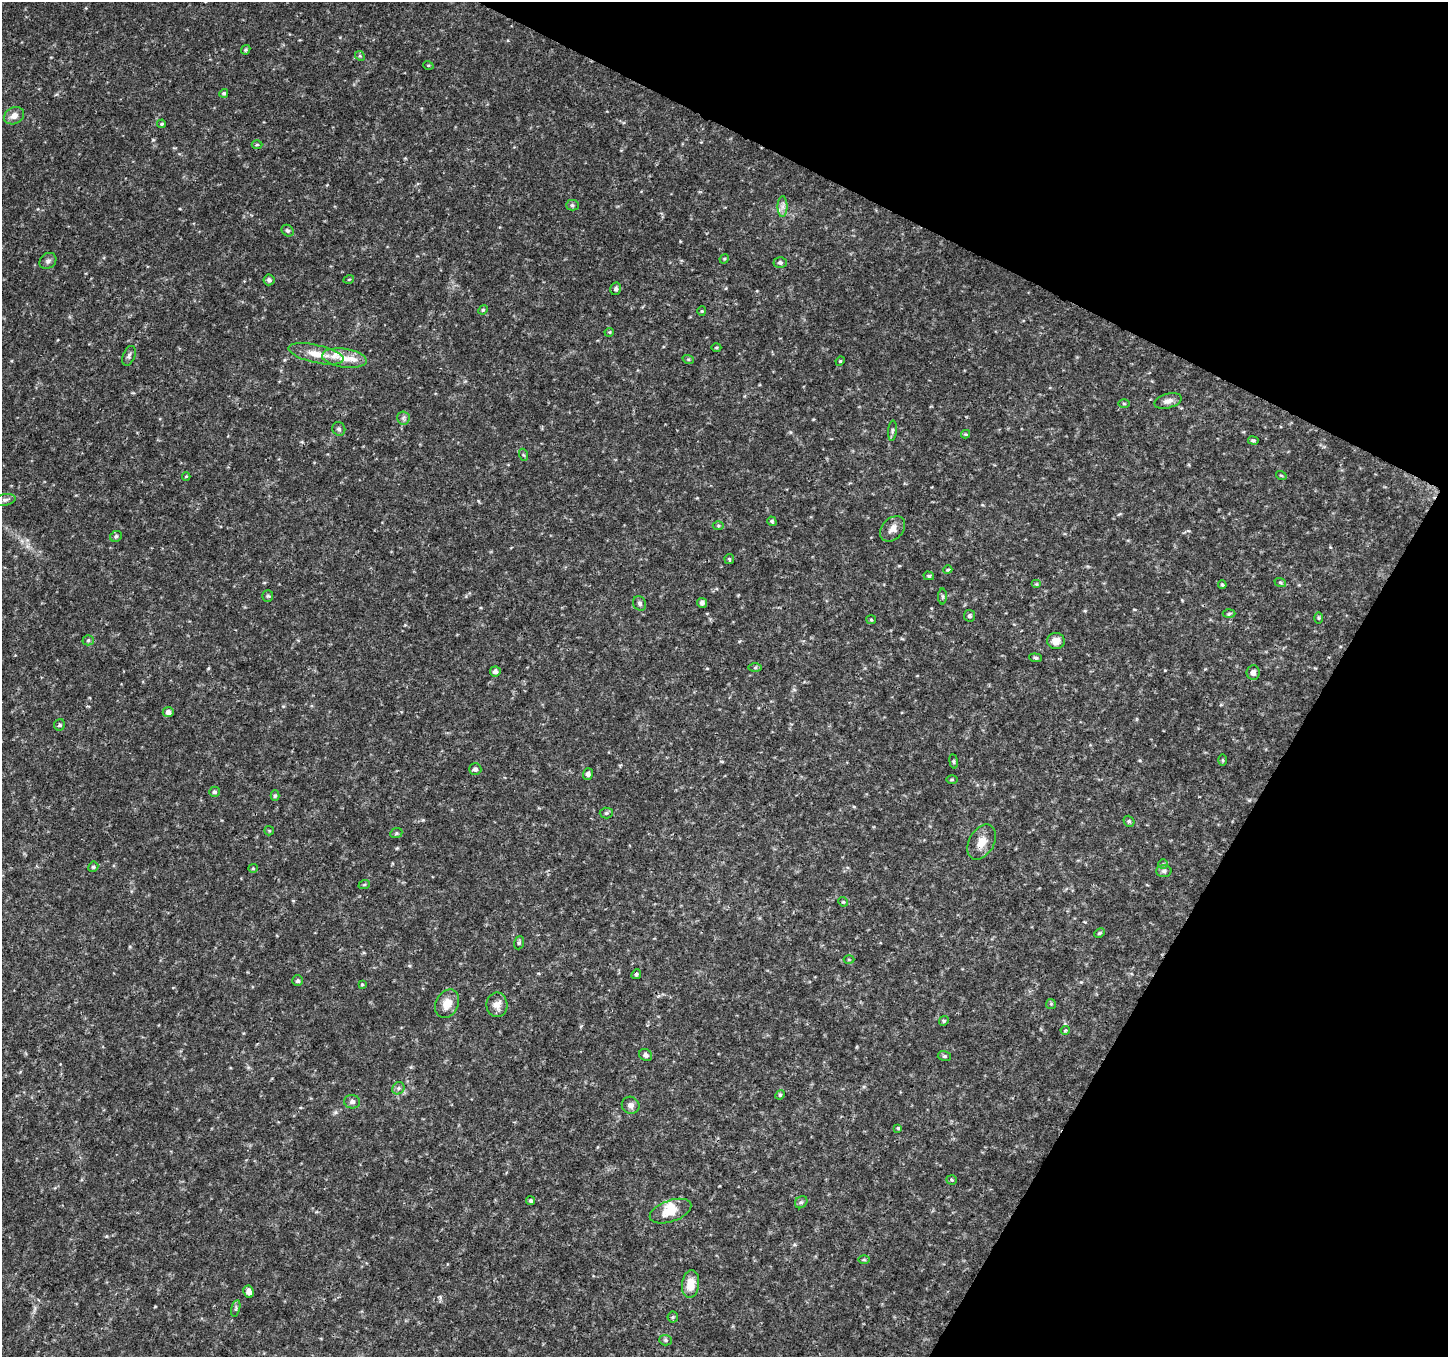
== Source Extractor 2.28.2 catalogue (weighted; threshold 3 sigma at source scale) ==
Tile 8 of 4 x 4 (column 4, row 2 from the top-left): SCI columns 4342-5787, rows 2913-4267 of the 5799 x 5891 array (HDU 1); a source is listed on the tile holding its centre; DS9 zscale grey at full resolution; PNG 1450 x 1359 px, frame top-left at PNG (2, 2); each listed source drawn as its Kron ellipse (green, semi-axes under 4 px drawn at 4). Shown black and unused: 24% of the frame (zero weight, under 3 of 4 exposures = <1% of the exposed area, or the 3 px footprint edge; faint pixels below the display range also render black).
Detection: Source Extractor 2.28.2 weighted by HDU 2 'WHT'; one run over the whole footprint, this tile lists its part. Background 0.0333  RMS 0.0037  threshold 0.0164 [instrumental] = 3 sigma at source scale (4.5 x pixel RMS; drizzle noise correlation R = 1.50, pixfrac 1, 0.0396/0.0396 arcsec/px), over >= 5 px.
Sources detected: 112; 1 inside a brighter object's white glare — neither listed nor drawn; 3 inside a brighter listed object's ellipse — not listed separately; the other 108 listed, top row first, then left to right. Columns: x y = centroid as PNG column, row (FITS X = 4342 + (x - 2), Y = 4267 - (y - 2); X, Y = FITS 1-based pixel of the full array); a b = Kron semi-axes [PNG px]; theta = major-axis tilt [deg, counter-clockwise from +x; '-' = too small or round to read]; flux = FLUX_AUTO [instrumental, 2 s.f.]
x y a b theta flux
246 50 5 4 - 0.5
360 56 5 4 - 0.46
428 65 5 3 - 0.33
224 93 5 4 - 0.57
14 116 10 8 27 2.6
162 124 4 3 - 0.47
257 145 5 3 - 0.37
572 205 6 5 - 0.63
783 206 10 5 90 1.4
288 231 6 5 - 0.8
724 259 5 3 - 0.37
48 261 9 7 39 1.2
780 262 6 5 - 0.92
349 279 5 3 - 0.32
269 280 5 5 - 1.1
616 289 6 5 - 0.88
483 310 5 4 - 0.43
702 311 4 4 - 0.38
609 332 5 4 - 0.38
716 348 5 3 - 0.41
316 354 28 9 -13 5.5
129 356 10 6 69 1.1
344 358 22 9 -8 5.1
688 359 6 3 -18 0.41
840 361 5 4 - 0.36
1168 401 14 7 14 2.1
1124 404 6 4 -1 0.44
403 418 6 6 - 0.88
339 429 7 6 - 0.88
892 431 10 4 85 0.83
965 434 4 4 - 0.37
1253 440 5 4 - 0.53
524 455 6 4 -69 0.51
1281 475 5 3 - 0.35
186 476 4 3 - 0.3
5 500 10 5 10 1.1
772 521 5 4 - 0.61
718 526 5 3 - 0.43
893 529 14 10 46 2.8
116 536 6 5 - 0.81
729 559 5 4 - 0.42
948 570 4 4 - 0.52
929 576 5 4 - 0.57
1280 582 6 3 -19 0.47
1036 584 5 4 - 0.43
1222 585 4 3 - 0.42
268 596 5 5 - 0.6
943 596 8 4 -89 0.57
640 603 7 6 - 0.95
702 603 5 5 - 0.97
1229 614 6 4 2 0.49
970 616 5 5 - 0.8
1318 618 6 4 -90 0.44
871 620 5 4 - 0.42
88 640 5 5 - 0.57
1056 641 9 8 - 3.2
1036 658 6 4 -5 0.56
755 668 7 4 1 0.65
495 671 5 5 - 1.3
1253 672 7 6 - 1.6
168 712 5 5 - 1.5
60 725 6 5 - 0.68
1223 760 6 4 -89 0.4
954 761 7 3 -81 0.44
475 769 6 6 - 1.1
588 774 6 5 - 1.2
952 779 5 4 - 0.45
214 792 5 5 - 0.78
275 796 5 4 - 0.63
606 813 6 5 - 0.65
1129 821 6 5 - 0.65
269 831 5 4 - 0.43
396 833 6 5 - 0.59
982 842 19 12 61 4.4
1163 864 5 5 - 0.47
93 867 5 4 - 0.6
253 868 5 4 - 0.38
1164 871 7 6 - 0.97
364 885 6 3 19 0.42
843 902 5 4 - 0.41
1099 933 5 3 - 0.49
519 943 6 5 - 0.65
849 959 5 3 - 0.35
636 974 5 4 - 0.6
298 981 5 5 - 0.75
362 984 3 3 - 0.36
447 1004 15 11 62 4.5
1051 1004 5 5 - 0.52
497 1005 12 10 -89 2.8
944 1021 5 4 - 0.48
1065 1030 4 4 - 0.4
646 1055 7 5 -35 1.1
944 1056 7 5 -14 0.63
398 1088 7 5 47 1
780 1095 5 4 - 0.45
352 1102 8 6 -4 1.3
631 1105 9 8 - 1.7
898 1128 4 4 - 0.46
952 1180 5 4 - 0.47
530 1201 4 4 - 0.6
801 1202 7 5 41 0.72
670 1211 21 10 19 6.2
864 1260 6 4 0 0.47
691 1284 14 8 83 5.3
249 1292 6 5 - 1.7
236 1308 8 4 77 0.67
673 1317 5 5 - 0.55
666 1340 6 5 - 0.63